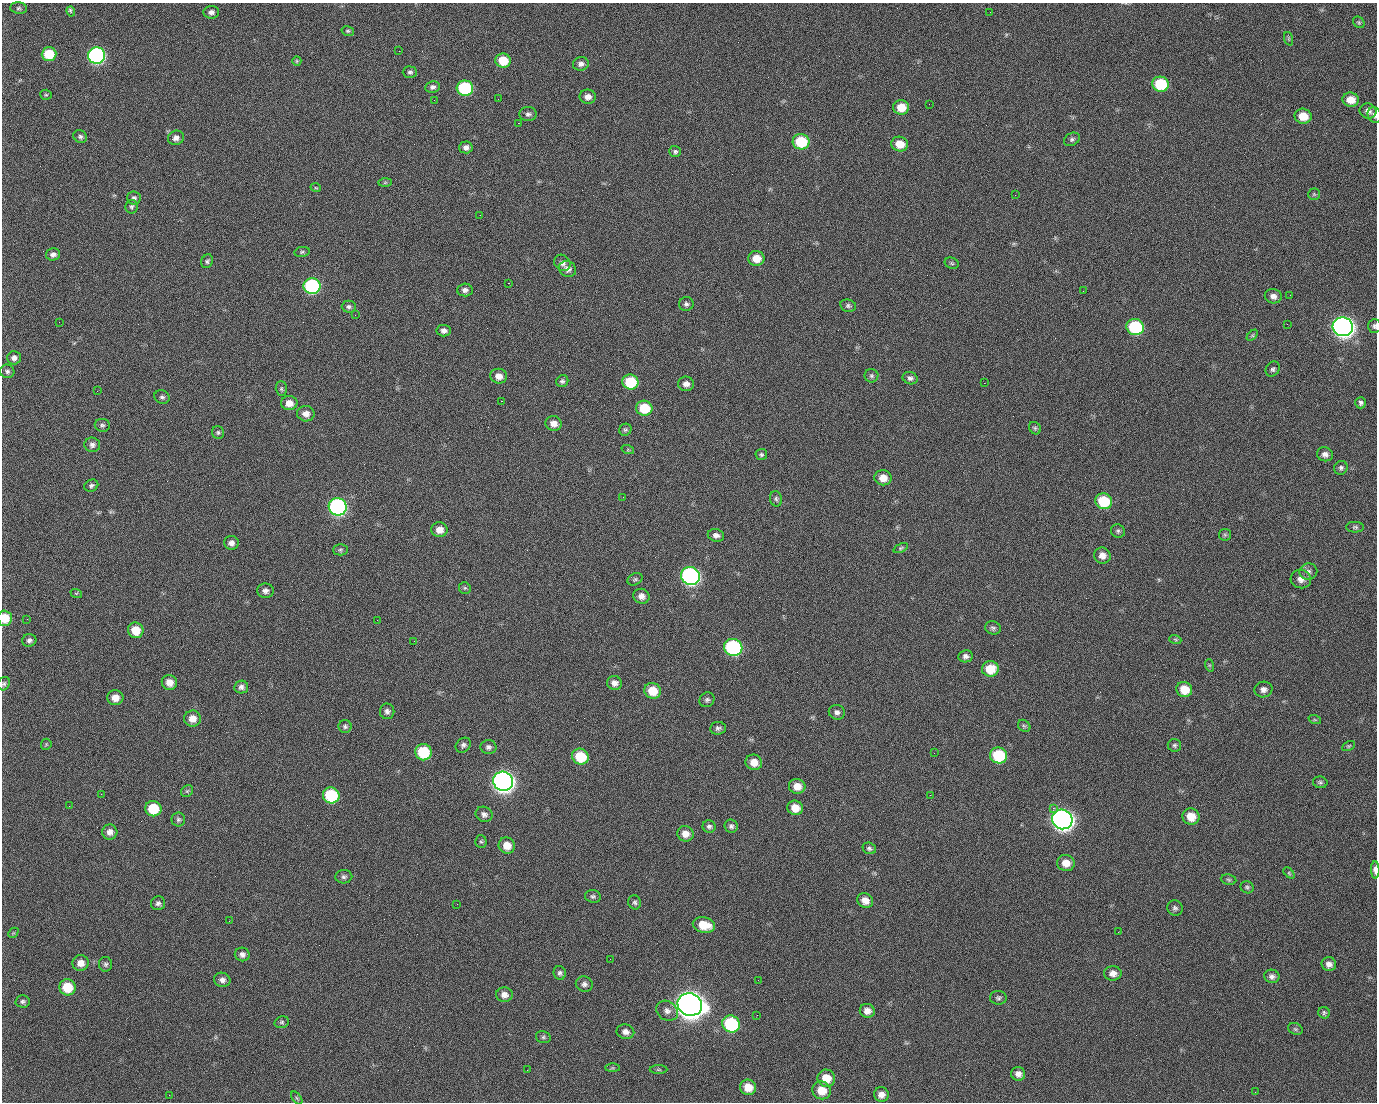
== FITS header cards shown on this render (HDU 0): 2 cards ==
NAXIS1  =                 1375 / length of data axis 1
NAXIS2  =                 1100 / length of data axis 2

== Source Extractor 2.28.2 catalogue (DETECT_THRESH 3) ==
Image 1375 x 1100 px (HDU 0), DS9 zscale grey, 1 PNG px = 1 image px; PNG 1379 x 1104 px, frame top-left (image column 1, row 1100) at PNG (2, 3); each listed source drawn as its Kron ellipse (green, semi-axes under 4 px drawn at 4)
Background 1490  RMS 31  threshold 91.8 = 3 sigma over >= 5 px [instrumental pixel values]
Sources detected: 230; all 230 listed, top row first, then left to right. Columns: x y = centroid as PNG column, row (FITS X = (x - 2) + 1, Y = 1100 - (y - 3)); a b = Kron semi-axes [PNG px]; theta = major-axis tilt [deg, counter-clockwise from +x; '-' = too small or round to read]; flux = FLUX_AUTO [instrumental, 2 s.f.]
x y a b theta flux
19 8 8 5 -8 4.6e+03
71 12 5 3 - 6.4e+03
211 12 8 6 4 7.9e+03
990 12 3 2 - 1.5e+03
1359 22 6 5 - 3.2e+03
348 31 6 5 - 3.2e+03
1289 39 7 4 -72 2.9e+03
399 51 2 2 - 2.4e+04
49 54 7 7 - 7.1e+04
97 56 8 8 - 4.9e+05
297 61 5 4 - 2.3e+03
503 61 7 7 - 5.6e+04
581 64 8 7 - 8.5e+03
410 72 7 6 - 4.9e+03
1160 84 8 7 - 1.0e+05
433 87 7 6 - 6.5e+03
465 88 8 7 - 1.7e+05
46 95 5 5 - 2.5e+03
588 97 8 7 - 1.3e+04
498 99 2 2 - 1.2e+03
434 100 2 2 - 4.4e+03
1351 100 8 7 - 2.5e+04
929 104 2 2 - 7.6e+02
901 107 8 7 - 3.5e+04
1368 111 8 7 - 1.1e+04
528 114 8 7 - 7.0e+03
1375 115 8 6 -68 6.6e+03
1303 116 8 7 - 3.4e+04
518 123 2 2 - 2.7e+04
80 137 7 6 - 5.2e+03
176 138 8 7 - 9.9e+03
1072 139 8 6 29 5.3e+03
801 142 8 7 - 8.9e+04
900 144 8 7 - 3.1e+04
466 147 7 6 - 9.0e+03
675 151 6 5 - 4.8e+03
385 182 7 4 1 3.0e+03
316 188 5 3 - 2.0e+03
1314 194 6 6 - 3.3e+03
1015 195 2 2 - 7.0e+03
134 198 6 6 - 5.7e+03
131 207 7 6 - 4.3e+03
480 215 2 2 - 7.6e+02
302 252 8 5 10 3.8e+03
53 254 7 6 - 8.6e+03
756 258 8 7 - 3.1e+04
207 261 7 5 64 4.3e+03
562 263 9 7 -47 9.5e+03
952 263 7 5 -22 3.5e+03
568 269 9 7 -28 1.1e+04
508 283 2 2 - 5.7e+04
312 286 8 8 - 3.0e+05
465 290 8 6 2 7.8e+03
1083 291 2 2 - 3.5e+03
1290 295 2 2 - 2.3e+03
1273 296 8 7 - 1.1e+04
686 304 7 7 - 5.8e+03
848 306 8 6 -13 4.9e+03
349 307 7 6 - 5.4e+03
355 315 2 2 - 1.1e+03
59 322 2 2 - 1.3e+03
1287 324 3 2 - 1.4e+03
1374 326 7 6 - 5.1e+03
1135 327 9 8 - 1.8e+05
1343 327 10 9 - 1.4e+06
444 331 7 6 - 9.0e+03
1252 335 6 4 45 2.9e+03
14 358 7 6 - 8.0e+03
1273 369 8 6 52 5.4e+03
7 371 7 6 - 5.3e+03
499 376 8 7 - 1.6e+04
871 376 7 6 - 4.6e+03
910 378 7 6 - 6.4e+03
562 381 6 5 - 5.1e+03
630 382 8 7 - 9.0e+04
984 383 2 2 - 2.1e+04
686 384 8 7 - 1.1e+04
281 389 7 5 -89 3.9e+03
97 391 2 2 - 1.4e+03
162 397 8 6 -23 5.3e+03
501 401 3 2 - 5.8e+04
289 403 8 7 - 1.9e+04
1361 403 5 5 - 4.9e+03
644 408 8 7 - 6.7e+04
306 414 9 7 -7 1.5e+04
554 423 8 7 - 1.6e+04
102 425 7 6 - 5.0e+03
1035 428 6 5 - 3.8e+03
625 430 6 5 - 4.0e+03
218 432 6 6 - 4.1e+03
92 445 8 7 - 8.0e+03
628 450 6 4 -18 2.7e+03
1325 454 8 7 - 9.6e+03
761 455 6 5 - 3.8e+03
1341 468 7 6 - 5.3e+03
883 478 8 7 - 2.0e+04
91 486 7 6 - 5.2e+03
623 497 2 2 - 3.3e+03
776 499 8 6 -77 4.6e+03
1104 501 9 7 -22 8.7e+04
338 507 9 8 - 5.4e+05
1355 527 9 5 0 4.1e+03
439 530 8 7 - 1.9e+04
1118 531 7 6 - 4.8e+03
716 535 8 6 -13 9.3e+03
1225 535 6 5 - 3.5e+03
231 543 7 7 - 1.0e+04
901 548 8 4 25 3.4e+03
340 550 7 5 0 4.3e+03
1102 555 8 8 - 1.4e+04
1308 572 9 8 - 8.4e+03
690 576 9 9 - 6.5e+05
635 579 8 5 29 4.4e+03
1301 579 10 9 - 1.4e+04
465 588 6 6 - 3.6e+03
265 591 8 7 - 8.9e+03
76 593 6 4 -17 2.4e+03
641 596 8 7 - 1.3e+04
5 618 7 7 - 3.9e+04
27 619 2 2 - 4.4e+03
377 620 2 2 - 1.2e+04
993 628 8 6 -14 5.5e+03
136 630 8 7 - 4.0e+04
1175 639 6 4 -19 3.2e+03
29 640 7 6 - 6.3e+03
414 641 2 2 - 8.6e+02
733 647 9 8 - 3.1e+05
966 656 7 6 - 7.3e+03
1209 665 6 4 -71 2.6e+03
990 669 8 7 - 4.4e+04
169 682 8 7 - 1.9e+04
614 683 7 6 - 1.1e+04
4 684 7 6 - 4.5e+03
241 687 7 6 - 7.5e+03
1184 689 8 7 - 3.6e+04
1263 690 9 8 - 1.1e+04
653 691 8 7 - 4.4e+04
115 698 8 7 - 1.9e+04
707 700 8 7 - 5.8e+03
387 711 8 7 - 7.5e+03
837 712 8 7 - 7.5e+03
192 719 8 8 - 2.1e+04
1315 720 6 4 -19 2.7e+03
345 726 6 6 - 4.9e+03
1024 726 7 5 -42 3.7e+03
718 728 8 6 6 5.6e+03
46 744 6 5 - 2.5e+03
463 745 8 6 42 6.1e+03
1174 745 6 6 - 4.6e+03
1349 746 7 4 27 2.9e+03
488 747 8 7 - 7.2e+03
423 752 8 8 - 9.5e+04
934 753 3 2 - 1.8e+03
999 755 9 8 - 1.1e+05
580 757 8 7 - 7.0e+04
754 762 8 7 - 2.0e+04
503 781 10 9 - 1.5e+06
1320 782 7 5 -10 4.4e+03
797 786 8 7 - 2.3e+04
187 791 6 5 - 3.7e+03
101 794 3 2 - 2.8e+03
331 795 8 8 - 1.3e+05
930 795 2 2 - 8.2e+03
69 806 2 2 - 9.3e+02
795 808 8 7 - 2.8e+04
1053 808 2 2 - 1.7e+04
153 809 8 7 - 7.0e+04
484 814 9 7 -29 8.3e+03
1191 816 8 8 - 3.0e+04
178 819 7 7 - 4.9e+03
1062 819 10 9 - 1.4e+06
709 826 6 6 - 5.8e+03
731 826 7 6 - 5.6e+03
110 832 7 7 - 1.2e+04
685 834 8 7 - 1.9e+04
481 842 6 5 - 3.9e+03
507 846 8 8 - 2.5e+04
869 848 7 5 -21 5.2e+03
1066 863 9 8 - 2.2e+04
1375 870 9 4 -88 1.2e+04
1289 873 6 4 -46 3.0e+03
344 877 8 6 4 5.9e+03
1229 880 8 5 -8 3.8e+03
1247 887 6 6 - 4.0e+03
593 896 8 6 -12 4.8e+03
865 900 8 7 - 1.8e+04
635 902 7 6 - 4.9e+03
158 903 7 7 - 6.2e+03
457 904 3 2 - 1.6e+03
1175 908 8 7 - 5.8e+03
229 921 2 2 - 9.5e+02
704 925 11 7 -12 4.2e+04
1118 932 2 2 - 2.6e+03
13 933 6 4 44 2.9e+03
242 954 7 6 - 7.9e+03
610 959 2 2 - 2.7e+03
81 963 8 8 - 1.7e+04
105 964 7 6 - 4.7e+03
1329 964 7 7 - 1.0e+04
560 973 7 6 - 5.5e+03
1113 973 9 7 -1 1.3e+04
1272 976 8 6 -19 7.9e+03
222 980 8 7 - 9.1e+03
758 980 2 2 - 2.2e+03
584 984 8 7 - 7.4e+03
68 987 8 8 - 5.8e+04
504 995 8 7 - 1.2e+04
998 998 8 7 - 5.4e+03
23 1001 7 6 - 5.3e+03
690 1005 12 11 - 3.3e+06
667 1011 11 9 -35 1.2e+04
867 1011 7 7 - 1.3e+04
1324 1013 6 5 - 4.0e+03
757 1015 2 2 - 1.4e+03
282 1022 7 5 16 4.1e+03
731 1024 9 8 - 1.8e+05
1295 1029 7 5 -21 4.2e+03
625 1032 9 7 -12 1.0e+04
543 1037 7 6 - 4.4e+03
612 1068 7 4 0 3.1e+03
527 1070 2 2 - 9.5e+02
658 1070 9 4 0 3.1e+03
1018 1074 7 6 - 1.1e+04
826 1078 9 8 - 3.5e+04
748 1087 8 7 - 2.9e+04
822 1090 9 8 - 3.5e+04
1255 1092 2 2 - 8.9e+02
169 1095 2 2 - 5.7e+03
881 1095 7 7 - 1.4e+04
297 1098 7 4 -53 3.4e+03
At the frame edge (FLAGS 8, measured only in part): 5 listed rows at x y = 1375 115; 1374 326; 5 618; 4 684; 1375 870